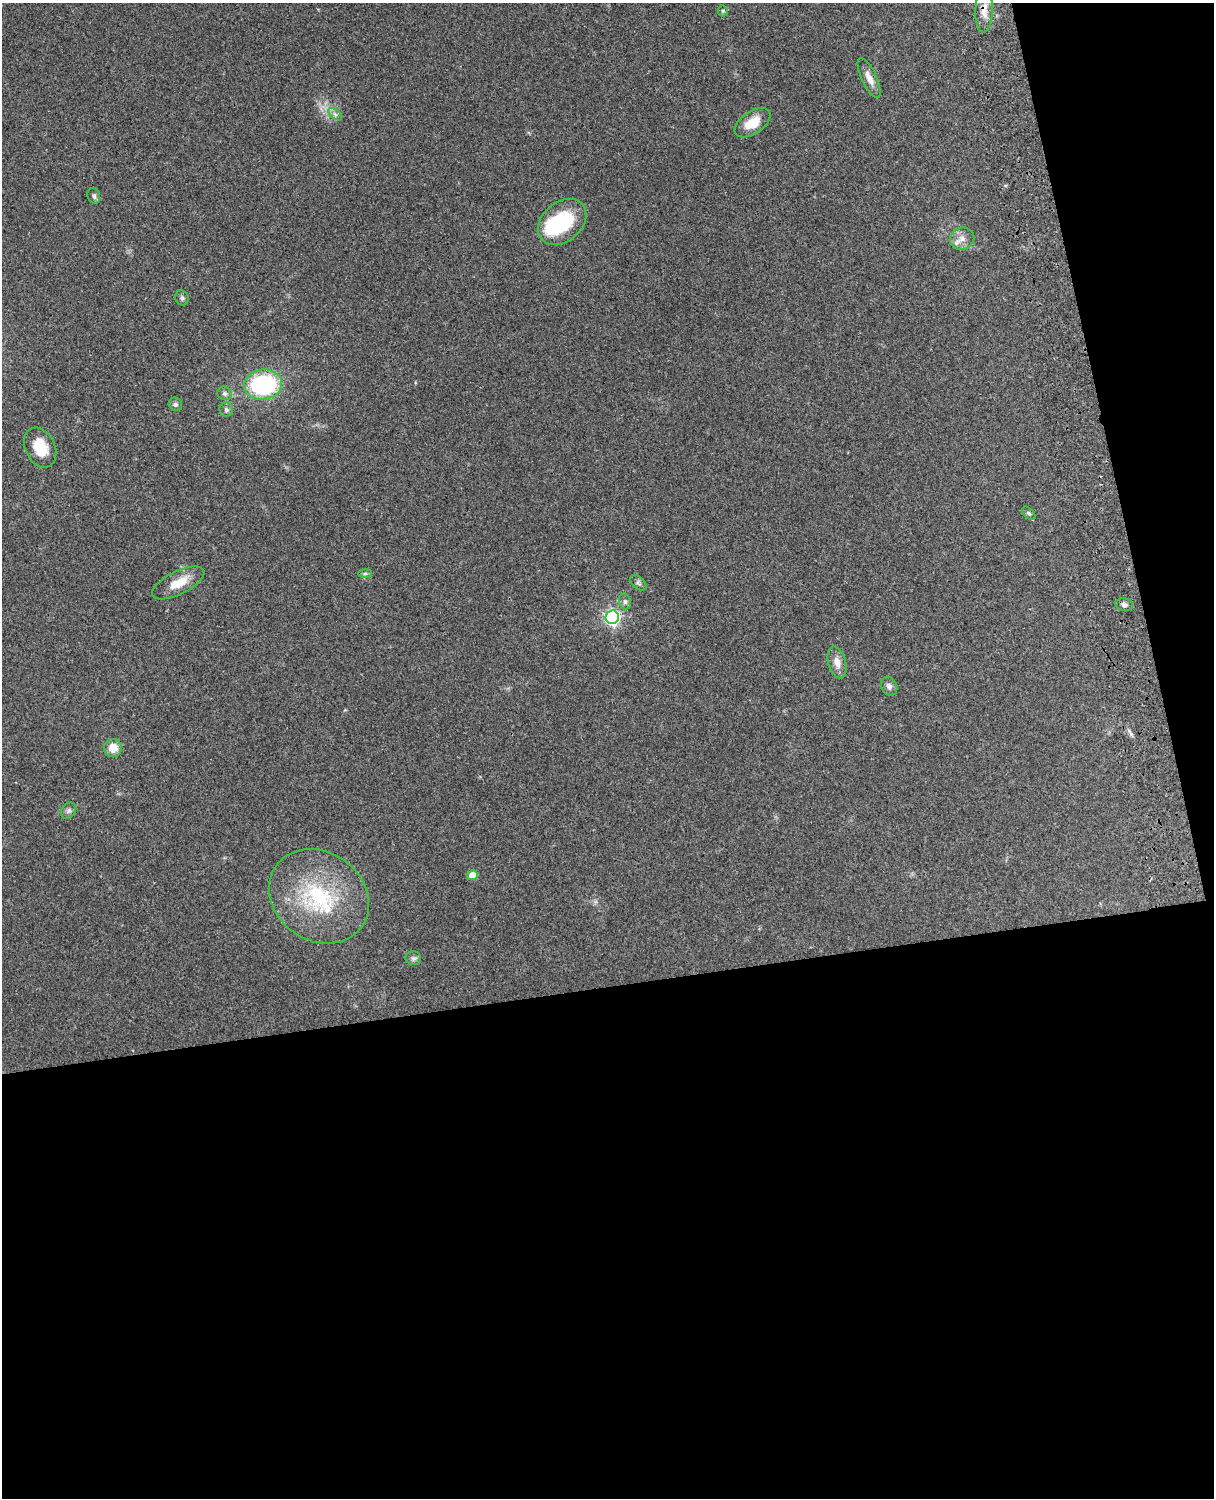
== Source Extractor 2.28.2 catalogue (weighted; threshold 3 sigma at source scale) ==
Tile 12 of 4 x 3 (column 4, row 3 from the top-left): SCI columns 3758-4969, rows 164-1659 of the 5090 x 4928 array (HDU 1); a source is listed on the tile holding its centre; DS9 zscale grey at full resolution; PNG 1216 x 1500 px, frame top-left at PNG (2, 3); each listed source drawn as its Kron ellipse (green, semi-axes under 4 px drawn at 4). Shown black and unused: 39% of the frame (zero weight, under 3 of 4 exposures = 6% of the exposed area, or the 3 px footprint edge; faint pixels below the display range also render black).
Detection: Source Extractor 2.28.2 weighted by HDU 2 'WHT'; one run over the whole footprint, this tile lists its part. Background 0.273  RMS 0.0091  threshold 0.0412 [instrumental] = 3 sigma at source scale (4.5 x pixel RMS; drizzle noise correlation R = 1.50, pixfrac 1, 0.05/0.05 arcsec/px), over >= 5 px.
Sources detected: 30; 1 inside a brighter object's white glare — neither listed nor drawn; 1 inside a brighter listed object's ellipse — not listed separately; the other 28 listed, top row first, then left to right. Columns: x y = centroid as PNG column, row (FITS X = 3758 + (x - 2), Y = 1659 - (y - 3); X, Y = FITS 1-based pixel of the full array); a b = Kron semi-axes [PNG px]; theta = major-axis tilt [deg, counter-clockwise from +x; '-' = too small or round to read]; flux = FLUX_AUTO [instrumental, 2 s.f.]
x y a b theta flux
984 10 22 8 87 9.5
723 11 5 5 - 1.3
869 78 22 7 -65 8.1
335 114 8 4 -37 2.5
753 123 20 11 33 18
94 196 8 6 -73 2.4
562 222 27 20 41 66
962 239 12 11 - 7.4
182 298 7 7 - 2.4
263 385 19 15 7 110
224 393 7 6 - 2.5
175 404 7 6 - 2.2
226 410 7 7 - 2.3
40 448 21 15 -64 22
1029 513 8 5 -44 1.9
365 574 7 4 1 1.6
178 583 28 11 27 17
638 583 9 6 -40 2.4
625 602 8 6 -74 2.4
1124 605 9 6 -11 2.8
612 617 7 6 - 220
837 662 16 9 -75 8
889 686 10 7 -62 3.8
113 748 9 9 - 11
69 811 9 7 53 2.9
472 875 5 5 - 14
319 896 52 44 -36 97
413 958 8 7 - 2.4
Overlapping masked pixels (flux is a lower limit): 1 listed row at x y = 984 10